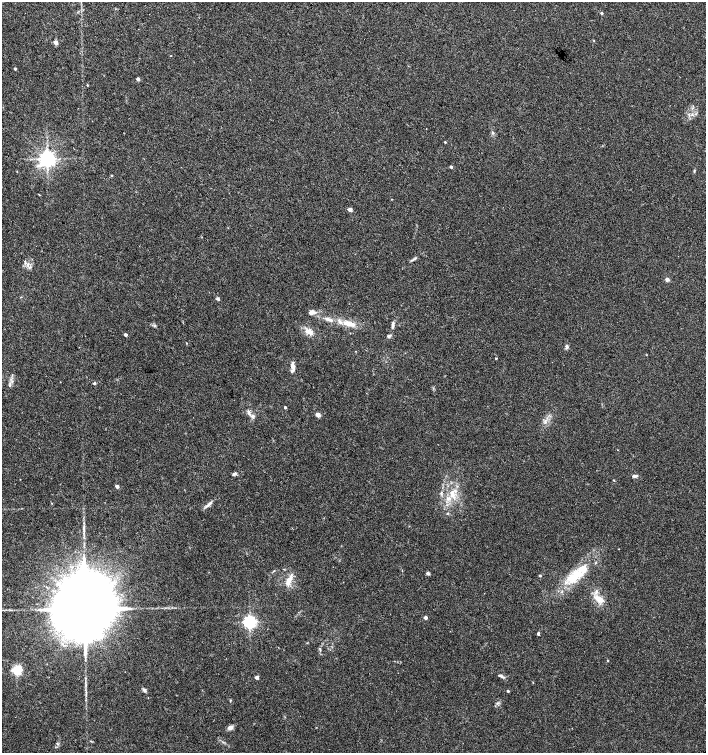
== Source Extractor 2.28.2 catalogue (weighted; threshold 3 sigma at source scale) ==
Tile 11 of 4 x 4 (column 3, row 3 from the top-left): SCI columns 3045-4451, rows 1504-3005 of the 6023 x 6017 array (HDU 1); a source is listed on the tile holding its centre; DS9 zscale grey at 2 x 2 block average (1 PNG px = mean of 2 x 2 image px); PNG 708 x 755 px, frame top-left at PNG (2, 2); no overlay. Shown black and unused: <1% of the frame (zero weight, under 3 of 4 exposures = <1% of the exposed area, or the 3 px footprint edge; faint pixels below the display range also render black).
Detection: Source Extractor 2.28.2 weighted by HDU 2 'WHT'; one run over the whole footprint, this tile lists its part. Background 0.0327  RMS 0.0032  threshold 0.0145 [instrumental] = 3 sigma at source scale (4.5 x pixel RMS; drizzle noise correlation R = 1.50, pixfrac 1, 0.0396/0.0396 arcsec/px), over >= 5 px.
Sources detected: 69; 6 inside a brighter listed object's ellipse — not listed separately; the other 63 listed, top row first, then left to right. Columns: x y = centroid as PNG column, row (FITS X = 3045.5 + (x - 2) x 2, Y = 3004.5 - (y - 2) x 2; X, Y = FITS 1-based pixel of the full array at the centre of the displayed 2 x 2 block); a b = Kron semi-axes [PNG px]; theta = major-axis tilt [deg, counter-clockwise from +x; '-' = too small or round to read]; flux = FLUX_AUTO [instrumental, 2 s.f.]
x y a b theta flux
602 13 3 3 - 1.1
55 42 2 2 - 6.3
171 56 2 2 - 0.32
15 69 3 3 - 0.82
138 79 2 2 - 3.5
87 85 3 2 - 0.52
426 129 2 2 - 0.34
492 133 4 2 - 0.77
445 142 3 2 - 0.57
47 159 4 4 - 420
451 167 3 2 - 1.7
694 171 4 2 - 0.68
111 175 3 2 - 0.52
350 210 3 2 - 5
412 260 4 2 - 0.85
25 262 7 2 -82 1.1
667 279 3 3 - 2.5
218 299 4 3 - 1.3
311 312 7 5 4 3.1
329 319 13 4 -22 4
393 323 5 4 - 1.5
351 324 13 6 -19 6
155 326 3 2 - 0.69
310 332 9 6 -53 4.1
125 335 2 2 - 2.9
389 336 5 3 - 1.6
187 343 3 2 - 0.38
567 347 5 4 - 1.5
496 358 3 2 - 0.53
292 365 10 4 -84 4.1
94 383 2 2 - 1.9
10 385 5 3 - 1.3
285 407 3 3 - 0.98
249 413 8 3 -69 2.1
318 415 3 2 - 8.8
234 474 6 3 33 1.7
635 476 7 3 4 1.9
614 480 3 2 - 0.45
117 486 2 2 - 4.5
452 494 9 5 -45 4.6
448 498 8 5 -8 3.8
209 504 12 4 43 2.8
447 513 3 2 - 0.57
84 530 9 2 -85 1.7
428 573 5 3 - 1.3
540 576 2 2 - 0.94
575 576 28 11 42 24
289 580 19 5 64 5.8
598 599 14 9 -31 8.3
85 609 18 13 -51 16000
426 618 2 2 - 4.2
250 622 4 4 - 210
538 634 2 2 - 2
320 649 5 2 - 0.9
607 660 2 2 - 0.64
17 670 3 3 - 92
500 675 7 4 -25 1.9
257 677 2 2 - 4.3
144 690 6 4 -46 1.8
508 691 2 2 - 1
230 700 3 2 - 0.52
497 703 4 3 - 1.1
230 728 6 4 32 3.4
Diffuse or blended objects may show on this block-average render without a row.